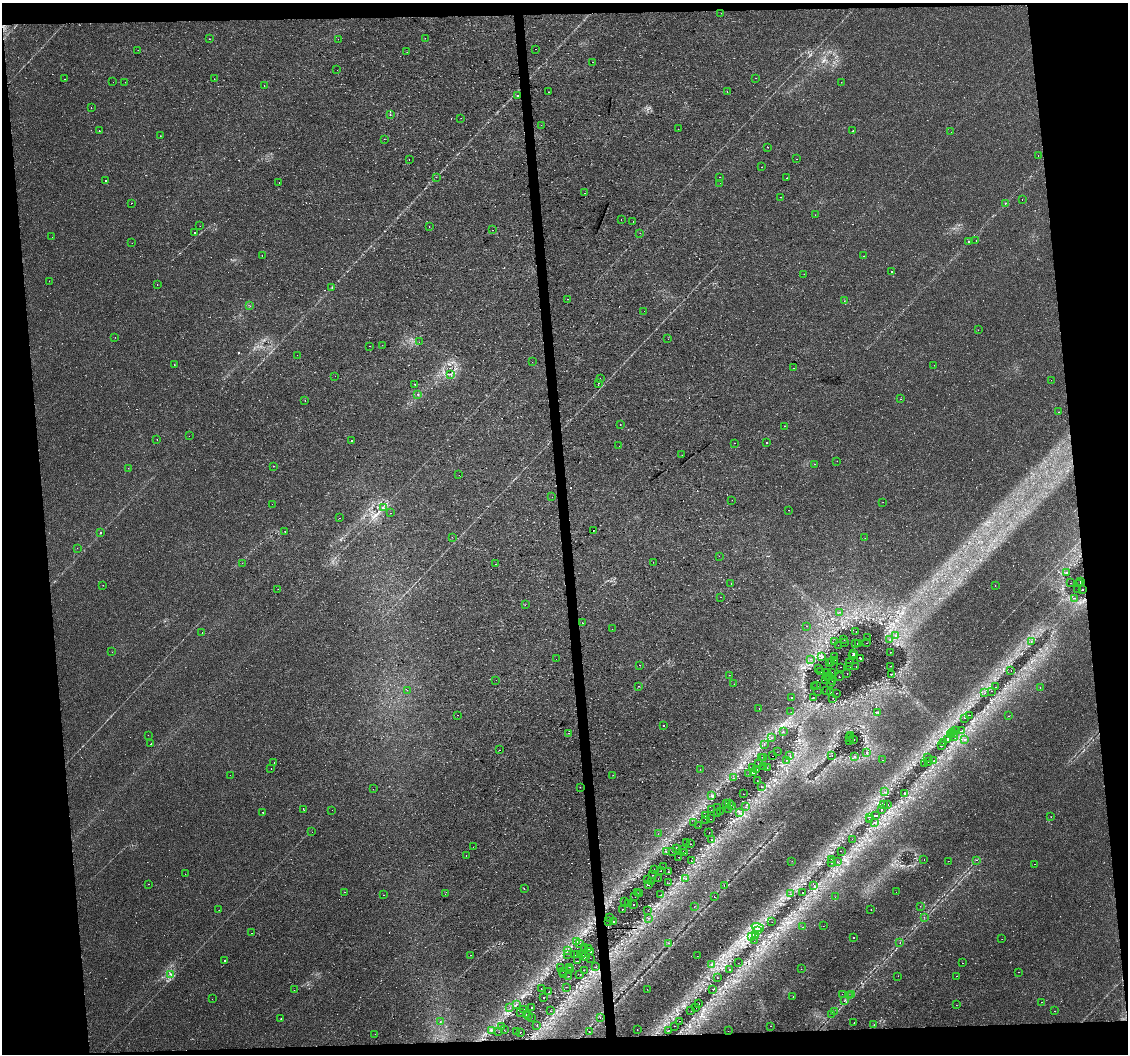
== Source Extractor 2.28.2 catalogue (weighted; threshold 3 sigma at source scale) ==
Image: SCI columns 1-4503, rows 2-4208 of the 4503 x 4250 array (HDU 1 of 3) = the unmasked area's bounding box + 8 px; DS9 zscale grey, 4 x 4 block average (1 PNG px = mean of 4 x 4 image px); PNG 1130 x 1056 px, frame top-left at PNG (2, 3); each listed source drawn as its Kron ellipse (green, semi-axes under 4 px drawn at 4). Shown black and unused: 12% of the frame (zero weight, under 2 of 3 exposures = <1% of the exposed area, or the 3 px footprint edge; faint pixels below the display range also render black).
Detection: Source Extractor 2.28.2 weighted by HDU 2 'WHT'. Background 0.0303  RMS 0.0037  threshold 0.0166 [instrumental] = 3 sigma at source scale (4.5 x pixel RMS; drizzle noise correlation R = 1.50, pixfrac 1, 0.0396/0.0396 arcsec/px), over >= 5 px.
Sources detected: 625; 5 too faint to see at this stretch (4 x 4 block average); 142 cosmic-ray / hot-pixel residue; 1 long thin detection or spike segment (spike, bleed or trail) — neither listed nor drawn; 22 coinciding with a brighter row at this scale — not listed separately; the other 455 listed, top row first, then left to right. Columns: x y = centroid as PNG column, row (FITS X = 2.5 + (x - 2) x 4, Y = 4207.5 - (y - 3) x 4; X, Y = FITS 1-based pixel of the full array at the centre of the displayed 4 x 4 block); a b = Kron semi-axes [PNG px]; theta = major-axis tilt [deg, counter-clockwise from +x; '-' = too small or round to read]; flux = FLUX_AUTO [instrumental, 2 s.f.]
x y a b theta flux
721 13 2 2 - 0.28
425 38 2 2 - 0.34
209 39 2 2 - 0.55
338 39 2 2 - 0.31
536 49 2 2 - 0.73
138 50 2 2 - 2.5
407 52 2 2 - 1.6
592 62 2 2 - 11
337 70 2 2 - 1.2
756 78 2 2 - 0.38
64 79 2 2 - 1.5
214 79 2 2 - 1
113 82 2 2 - 0.33
125 82 2 2 - 1.2
841 82 2 2 - 1.2
264 85 2 2 - 0.56
548 92 2 2 - 1.4
727 92 2 2 - 6.2
518 96 2 2 - 3.7
91 108 2 2 - 0.63
390 115 2 2 - 26
461 118 2 2 - 1.4
541 125 2 2 - 0.59
678 129 2 2 - 0.51
99 131 2 2 - 1.3
853 131 2 2 - 0.93
951 132 2 2 - 0.5
160 136 2 2 - 0.7
384 139 2 2 - 1.8
767 147 2 2 - 0.67
1038 155 2 2 - 0.39
797 159 2 2 - 2.3
409 160 2 2 - 2.2
762 167 2 2 - 1.4
436 177 2 2 - 0.43
719 177 2 2 - 0.94
787 178 2 2 - 0.97
105 180 2 2 - 0.93
279 182 2 2 - 1.2
720 183 2 2 - 0.55
585 193 2 2 - 1.7
780 197 2 2 - 0.86
1022 199 2 2 - 4.7
131 203 2 2 - 4.5
1005 203 2 2 - 7.2
815 215 2 2 - 0.44
621 219 2 2 - 0.46
633 221 2 2 - 0.43
200 226 2 2 - 0.21
429 226 2 2 - 1.3
493 230 2 2 - 0.31
194 233 2 2 - 11
640 233 2 2 - 0.31
52 237 2 2 - 0.47
968 241 2 2 - 6.5
976 241 2 2 - 0.62
132 243 2 2 - 0.31
262 256 2 2 - 0.31
864 256 2 2 - 7.4
892 271 2 2 - 3.6
804 274 2 2 - 0.35
49 281 2 2 - 0.43
157 285 2 2 - 0.99
332 287 2 2 - 0.69
567 299 2 2 - 0.64
844 301 2 2 - 0.55
250 306 2 2 - 3.9
644 311 2 2 - 4
978 330 2 2 - 0.8
115 337 2 2 - 0.72
668 339 2 2 - 0.32
419 342 2 2 - 0.35
382 345 2 2 - 0.36
370 346 2 2 - 1.4
297 355 2 2 - 0.84
532 362 2 2 - 0.27
174 365 2 2 - 0.48
934 365 2 2 - 1.7
793 368 2 2 - 3.3
451 374 2 2 - 1.4
335 376 2 2 - 1
600 378 2 2 - 0.76
1051 380 2 2 - 0.45
598 383 2 2 - 8.2
415 384 2 2 - 1.3
418 394 2 2 - 2.3
901 399 2 2 - 0.49
305 400 2 2 - 0.45
1059 412 2 2 - 1.5
620 424 2 2 - 5.8
784 426 2 2 - 0.5
189 436 2 2 - 1.4
157 439 2 2 - 0.77
352 440 2 2 - 2.1
734 443 2 2 - 0.84
767 443 2 2 - 0.98
619 446 2 2 - 1.2
682 455 2 2 - 1.7
837 461 2 2 - 0.41
814 464 2 2 - 0.85
273 466 2 2 - 9.3
128 468 2 2 - 1.1
459 475 2 2 - 0.81
552 497 2 2 - 1.6
732 500 2 2 - 1.2
883 502 2 2 - 2.3
272 504 2 2 - 0.46
383 507 2 2 - 0.89
788 510 2 2 - 4.4
391 513 2 2 - 0.51
339 518 2 2 - 0.74
285 531 2 2 - 3.1
593 531 2 2 - 3.1
100 533 2 2 - 1.2
452 537 2 2 - 0.36
865 538 2 2 - 0.88
77 548 2 2 - 0.31
719 556 2 2 - 1.9
653 562 2 2 - 0.29
242 563 2 2 - 1.1
496 564 2 2 - 0.57
1067 573 2 2 - 1.1
1080 581 2 2 - 42
1070 583 2 2 - 0.35
731 584 2 2 - 2.2
1080 584 2 2 - 5
103 585 2 2 - 1.9
995 585 2 2 - 0.67
278 589 2 2 - 1
1078 589 2 2 - 2.3
1082 590 2 2 - 0.9
720 597 2 2 - 2.5
1074 598 2 2 - 0.4
525 605 2 2 - 0.62
840 612 2 2 - 0.48
582 623 2 2 - 1.5
807 626 2 2 - 2.8
612 629 2 2 - 0.28
856 632 2 2 - 0.65
202 633 2 2 - 4.4
896 636 2 2 - 0.57
867 638 2 2 - 1.3
844 640 2 2 - 1.1
890 640 2 2 - 0.91
835 642 2 2 - 0.89
1031 642 2 2 - 0.48
844 643 2 2 - 1.2
855 643 2 2 - 1
867 643 2 2 - 7.4
858 644 2 2 - 28
838 645 2 2 - 0.48
112 652 2 2 - 1
890 652 2 2 - 1.3
854 653 2 2 - 670
835 656 2 2 - 0.78
853 656 2 2 - 590
821 657 2 2 - 0.97
861 658 2 2 - 34
556 659 2 2 - 0.47
810 659 2 2 - 0.47
834 660 2 2 - 1.8
849 662 2 2 - 7.7
829 663 2 2 - 0.69
831 663 2 2 - 0.55
640 665 2 2 - 1
850 666 2 2 - 1
856 666 2 2 - 1.4
891 666 2 2 - 0.8
840 667 2 2 - 19
818 668 2 2 - 0.49
1011 671 2 2 - 1.6
821 672 2 2 - 0.48
832 672 2 2 - 4.5
828 673 2 2 - 2.6
847 674 2 2 - 0.45
891 674 2 2 - 0.65
729 675 2 2 - 0.35
828 676 2 2 - 25
830 676 2 2 - 490
839 677 2 2 - 1.7
496 680 2 2 - 1.2
825 680 2 2 - 210
833 681 2 2 - 1.9
734 684 2 2 - 0.61
830 684 2 2 - 2
638 686 2 2 - 1.2
817 686 2 2 - 500
815 687 2 2 - 1.6
995 687 2 2 - 3.5
1040 688 2 2 - 1.5
407 690 2 2 - 0.84
817 691 2 2 - 0.4
826 691 2 2 - 1.3
992 691 2 2 - 8.6
831 693 2 2 - 1.3
836 693 2 2 - 0.59
985 693 2 2 - 0.44
792 698 2 2 - 8.6
813 698 2 2 - 1.2
833 698 2 2 - 0.44
759 709 2 2 - 0.6
791 712 2 2 - 0.53
878 712 3 2 - 1.8
458 715 2 2 - 1.4
969 715 2 2 - 21
1008 716 2 2 - 0.91
964 718 2 2 - 0.46
663 725 2 2 - 29
956 730 2 2 - 54
783 731 2 2 - 1.6
961 731 2 2 - 0.8
569 733 2 2 - 0.48
952 733 2 2 - 2.1
954 734 2 2 - 1.2
148 735 2 2 - 0.44
950 735 2 2 - 4.6
851 736 2 2 - 0.53
850 737 2 2 - 0.81
772 738 2 2 - 0.61
955 738 2 2 - 0.81
853 739 2 2 - 74
947 739 2 2 - 41
850 740 2 2 - 17
965 740 2 2 - 4.4
943 743 2 2 - 4
151 744 2 2 - 2.3
764 744 2 2 - 0.75
941 746 2 2 - 54
500 750 2 2 - 0.43
777 752 2 2 - 0.42
866 753 2 2 - 1.4
772 756 2 2 - 3.5
790 756 2 2 - 0.45
832 756 2 2 - 1.5
854 756 2 2 - 1.3
762 757 2 2 - 0.36
764 758 2 2 - 1.2
927 758 2 2 - 0.33
787 760 2 2 - 0.63
883 760 2 2 - 0.34
928 761 2 2 - 2.2
934 761 2 2 - 0.79
274 763 2 2 - 3.2
758 763 2 2 - 1.6
924 764 2 2 - 49
753 767 2 2 - 0.31
764 767 2 2 - 0.45
767 768 2 2 - 0.49
271 769 2 2 - 4.3
700 769 2 2 - 0.39
757 769 2 2 - 1.4
754 772 3 2 - 71
749 774 2 2 - 1.6
230 775 2 2 - 0.61
613 775 2 2 - 0.47
734 778 2 2 - 0.48
757 781 2 2 - 0.63
580 787 2 2 - 0.37
762 787 2 2 - 0.66
373 789 2 2 - 3.3
885 792 2 2 - 0.62
905 793 2 2 - 1.1
743 794 2 2 - 0.89
712 796 2 2 - 6
726 803 2 2 - 50
730 804 2 2 - 0.86
887 804 2 2 - 3.5
884 805 2 2 - 0.69
731 806 2 2 - 0.37
746 807 2 2 - 0.49
718 808 2 2 - 1
729 809 2 2 - 0.37
881 809 2 2 - 69
304 810 2 2 - 4.4
332 810 2 2 - 0.65
711 810 2 2 - 0.42
263 812 2 2 - 21
720 812 2 2 - 3.8
739 812 2 2 - 1.3
717 813 2 2 - 15
875 815 2 2 - 58
705 816 2 2 - 0.53
870 817 2 2 - 0.62
1051 817 2 2 - 0.57
705 819 2 2 - 0.63
711 819 2 2 - 110
869 819 2 2 - 1.2
875 822 2 2 - 0.54
694 823 2 2 - 0.84
699 826 2 2 - 0.65
312 832 2 2 - 0.64
709 833 2 2 - 0.67
658 834 2 2 - 0.46
852 839 2 2 - 7.2
712 840 2 2 - 0.98
686 843 2 2 - 2
690 844 2 2 - 1
473 847 2 2 - 0.34
676 848 2 2 - 0.59
682 849 2 2 - 220
666 851 3 2 - 1.6
672 851 2 2 - 1.3
841 851 2 2 - 15
685 853 2 2 - 1
466 855 2 2 - 0.7
679 857 2 2 - 1.3
832 859 2 2 - 1.5
924 859 2 2 - 1.3
977 860 2 2 - 0.4
691 861 2 2 - 0.44
792 861 2 2 - 0.49
948 861 2 2 - 4.5
837 862 2 2 - 1.1
831 863 2 2 - 13
1034 864 2 2 - 0.79
663 867 2 2 - 1.7
654 870 2 2 - 1.4
661 871 2 2 - 11
668 872 2 2 - 1.8
185 874 2 2 - 0.66
653 875 2 2 - 0.92
686 878 2 2 - 0.81
658 879 2 2 - 0.46
647 880 2 2 - 0.86
651 882 2 2 - 180
669 883 2 2 - 0.42
149 884 2 2 - 1.9
648 885 2 2 - 210
814 885 2 2 - 0.81
724 886 2 2 - 3.5
524 889 2 2 - 0.97
345 892 2 2 - 0.58
896 892 2 2 - 2.2
637 893 2 2 - 0.55
803 893 2 2 - 58
445 894 2 2 - 0.31
640 894 2 2 - 39
790 894 2 2 - 0.89
384 895 2 2 - 1.6
661 895 2 2 - 0.52
635 897 2 2 - 4.1
714 897 2 2 - 2.5
835 897 2 2 - 1.4
624 902 2 2 - 0.51
628 904 2 2 - 4.3
633 904 2 2 - 2.8
920 906 2 2 - 0.63
694 907 2 2 - 0.59
622 909 2 2 - 3.6
871 909 2 2 - 0.58
219 910 2 2 - 0.42
648 910 2 2 - 0.38
610 917 2 2 - 0.5
924 917 2 2 - 1.8
648 918 2 2 - 0.5
608 921 2 2 - 0.76
613 922 2 2 - 79
772 922 2 2 - 0.35
823 926 2 2 - 0.39
758 927 6 2 -18 4.2
802 927 2 2 - 0.43
758 930 2 2 - 1.1
251 933 2 2 - 0.84
752 936 2 2 - 2.4
756 936 2 2 - 1.1
853 937 2 2 - 1
1002 939 2 2 - 0.49
577 941 2 2 - 0.61
754 941 2 2 - 0.5
668 943 2 2 - 0.73
900 943 2 2 - 1.7
580 944 2 2 - 0.66
585 948 2 2 - 0.63
588 949 2 2 - 180
567 951 3 2 - 1.5
590 952 2 2 - 1.7
568 954 2 2 - 0.47
577 954 2 2 - 0.9
470 955 2 2 - 3
574 955 2 2 - 0.64
582 955 2 2 - 300
697 956 2 2 - 0.58
585 957 2 2 - 1.6
590 958 2 2 - 0.28
224 960 2 2 - 2.2
577 961 2 2 - 140
738 963 2 2 - 0.6
962 963 2 2 - 0.93
711 964 2 2 - 0.52
570 967 2 2 - 5.2
595 967 2 2 - 0.38
560 968 2 2 - 0.32
570 969 2 2 - 12
801 969 2 2 - 3.1
584 970 2 2 - 0.42
730 970 2 2 - 50
563 972 2 2 - 0.5
1018 972 2 2 - 0.39
171 974 2 2 - 1.1
563 975 2 2 - 52
580 975 2 2 - 0.73
568 976 2 2 - 1.4
898 976 2 2 - 0.89
956 976 2 2 - 2.8
717 978 2 2 - 0.89
566 987 2 2 - 0.75
541 989 2 2 - 0.79
647 989 2 2 - 0.46
713 989 2 2 - 1.9
294 990 2 2 - 0.41
549 992 2 2 - 36
842 994 2 2 - 5.5
852 994 2 2 - 0.34
793 996 2 2 - 2
849 996 2 2 - 1.6
543 997 2 2 - 36
212 999 2 2 - 1.1
845 1000 2 2 - 0.65
1041 1002 2 2 - 1.6
699 1003 2 2 - 5
516 1005 2 2 - 0.68
956 1005 2 2 - 1.2
510 1008 2 2 - 0.52
532 1008 2 2 - 21
696 1008 2 2 - 0.99
523 1009 2 2 - 1.3
550 1011 2 2 - 0.86
691 1011 2 2 - 16
1054 1011 2 2 - 1.3
520 1012 2 2 - 0.54
834 1012 2 2 - 0.92
526 1014 2 2 - 170
832 1014 2 2 - 1
529 1016 2 2 - 2
600 1017 2 2 - 2.8
531 1018 2 2 - 0.6
281 1019 2 2 - 9.9
440 1021 2 2 - 0.48
680 1021 2 2 - 6.2
854 1022 2 2 - 23
537 1025 2 2 - 0.54
874 1025 2 2 - 0.84
674 1026 2 2 - 0.53
771 1026 2 2 - 9.3
501 1027 2 2 - 0.44
492 1030 2 2 - 1.1
504 1030 2 2 - 0.53
637 1030 2 2 - 1
669 1030 2 2 - 0.55
516 1031 2 2 - 0.97
589 1031 2 2 - 0.5
728 1031 2 2 - 0.28
499 1032 2 2 - 0.45
520 1032 2 2 - 1
375 1034 2 2 - 0.74
Diffuse or blended objects may show on this block-average render without a row.